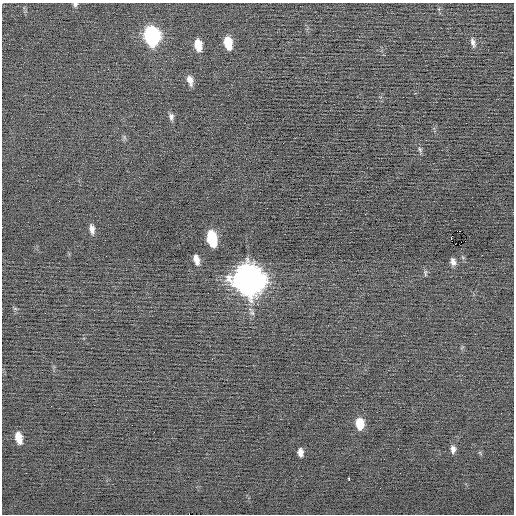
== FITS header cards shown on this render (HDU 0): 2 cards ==
NAXIS1  =                  512 / Axis length
NAXIS2  =                  512 / Axis length

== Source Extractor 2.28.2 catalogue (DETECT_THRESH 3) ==
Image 512 x 512 px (HDU 0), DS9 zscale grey, 1 PNG px = 1 image px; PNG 516 x 516 px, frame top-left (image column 1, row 512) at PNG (2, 3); no overlay
Background -0.0337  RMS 0.71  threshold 2.12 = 3 sigma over >= 5 px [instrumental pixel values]
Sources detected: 25; all 25 listed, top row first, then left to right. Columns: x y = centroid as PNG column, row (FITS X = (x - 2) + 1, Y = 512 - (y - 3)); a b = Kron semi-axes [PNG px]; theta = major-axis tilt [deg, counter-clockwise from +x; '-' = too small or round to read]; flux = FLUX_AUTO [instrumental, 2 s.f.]
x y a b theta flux
75 4 6 5 - 110
151 36 13 9 -79 9300
473 42 13 5 -76 190
228 43 11 7 -78 1000
198 45 11 7 -78 740
190 80 11 6 -71 360
171 117 10 6 -86 170
124 137 7 4 -71 88
420 149 7 5 -68 100
92 229 11 5 -81 250
212 238 12 6 -78 3500
451 238 3 2 - 1200
455 244 2 2 - 32
196 260 10 5 -75 350
453 262 9 6 -75 210
425 273 9 4 -86 90
248 279 15 12 -75 72000
45 313 2 2 - 78
246 366 2 2 - 44
360 424 10 7 -86 1100
132 425 2 2 - 18
19 438 10 6 -77 620
453 449 10 6 -88 210
300 452 8 5 -87 270
349 479 4 3 - 620
At the frame edge (FLAGS 8, measured only in part): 1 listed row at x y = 75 4